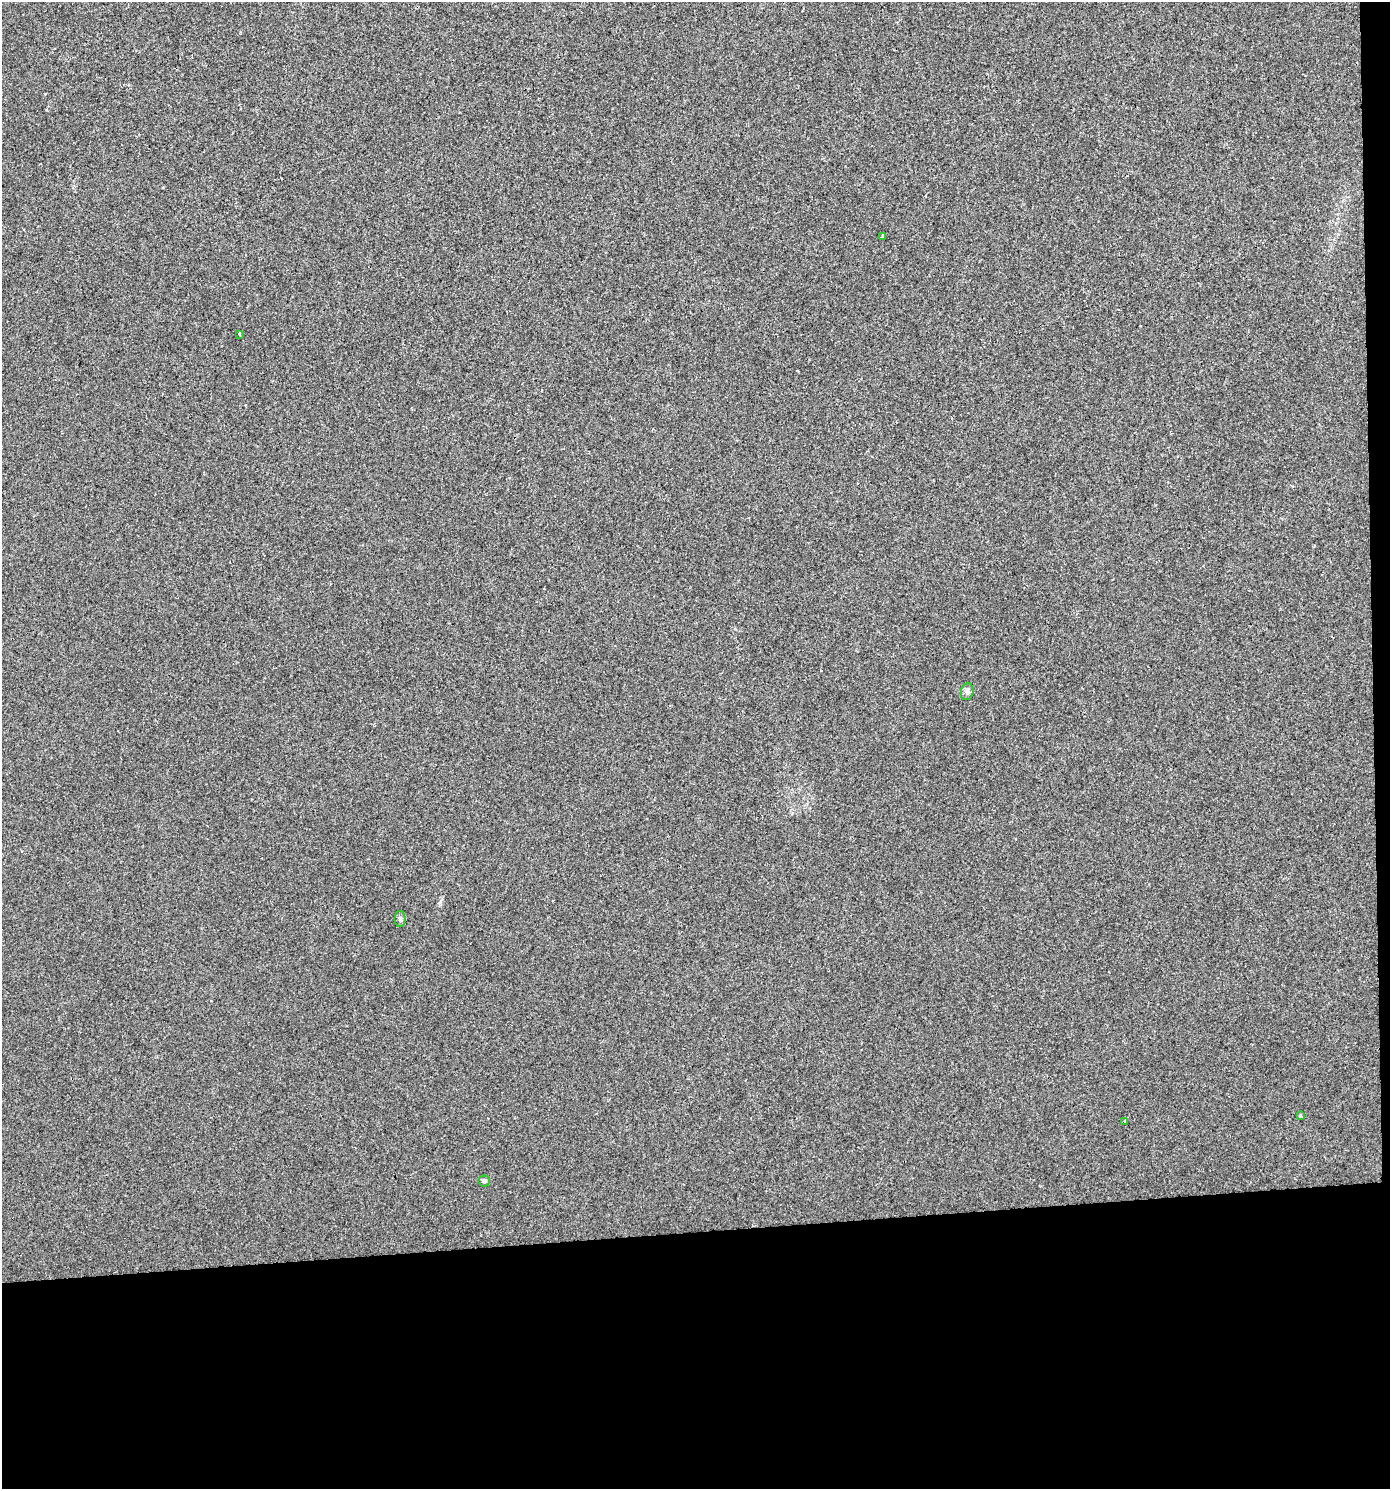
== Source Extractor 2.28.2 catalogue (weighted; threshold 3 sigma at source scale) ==
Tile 9 of 3 x 3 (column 3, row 3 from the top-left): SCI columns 2817-4204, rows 1-1487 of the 4206 x 4461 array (HDU 1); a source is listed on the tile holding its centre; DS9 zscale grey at full resolution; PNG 1392 x 1491 px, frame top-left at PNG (2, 2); each listed source drawn as its Kron ellipse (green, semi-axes under 4 px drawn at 4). Shown black and unused: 18% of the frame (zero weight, under 2 of 3 exposures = <1% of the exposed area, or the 3 px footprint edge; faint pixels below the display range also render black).
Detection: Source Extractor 2.28.2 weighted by HDU 2 'WHT'; one run over the whole footprint, this tile lists its part. Background 0.00186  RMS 0.0044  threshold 0.0199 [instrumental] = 3 sigma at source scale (4.5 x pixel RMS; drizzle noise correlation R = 1.50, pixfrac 1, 0.0396/0.0396 arcsec/px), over >= 5 px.
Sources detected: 7; all 7 listed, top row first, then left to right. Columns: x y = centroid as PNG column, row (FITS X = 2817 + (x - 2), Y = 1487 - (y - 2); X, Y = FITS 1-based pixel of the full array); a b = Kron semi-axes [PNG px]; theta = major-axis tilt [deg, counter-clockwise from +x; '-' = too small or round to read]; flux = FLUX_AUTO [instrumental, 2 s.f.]
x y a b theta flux
883 236 4 3 - 1.9
239 334 3 3 - 0.7
967 692 8 6 75 1.2
400 919 8 5 -89 0.88
1300 1116 4 4 - 0.45
1125 1122 3 3 - 1.2
484 1181 5 5 - 0.77